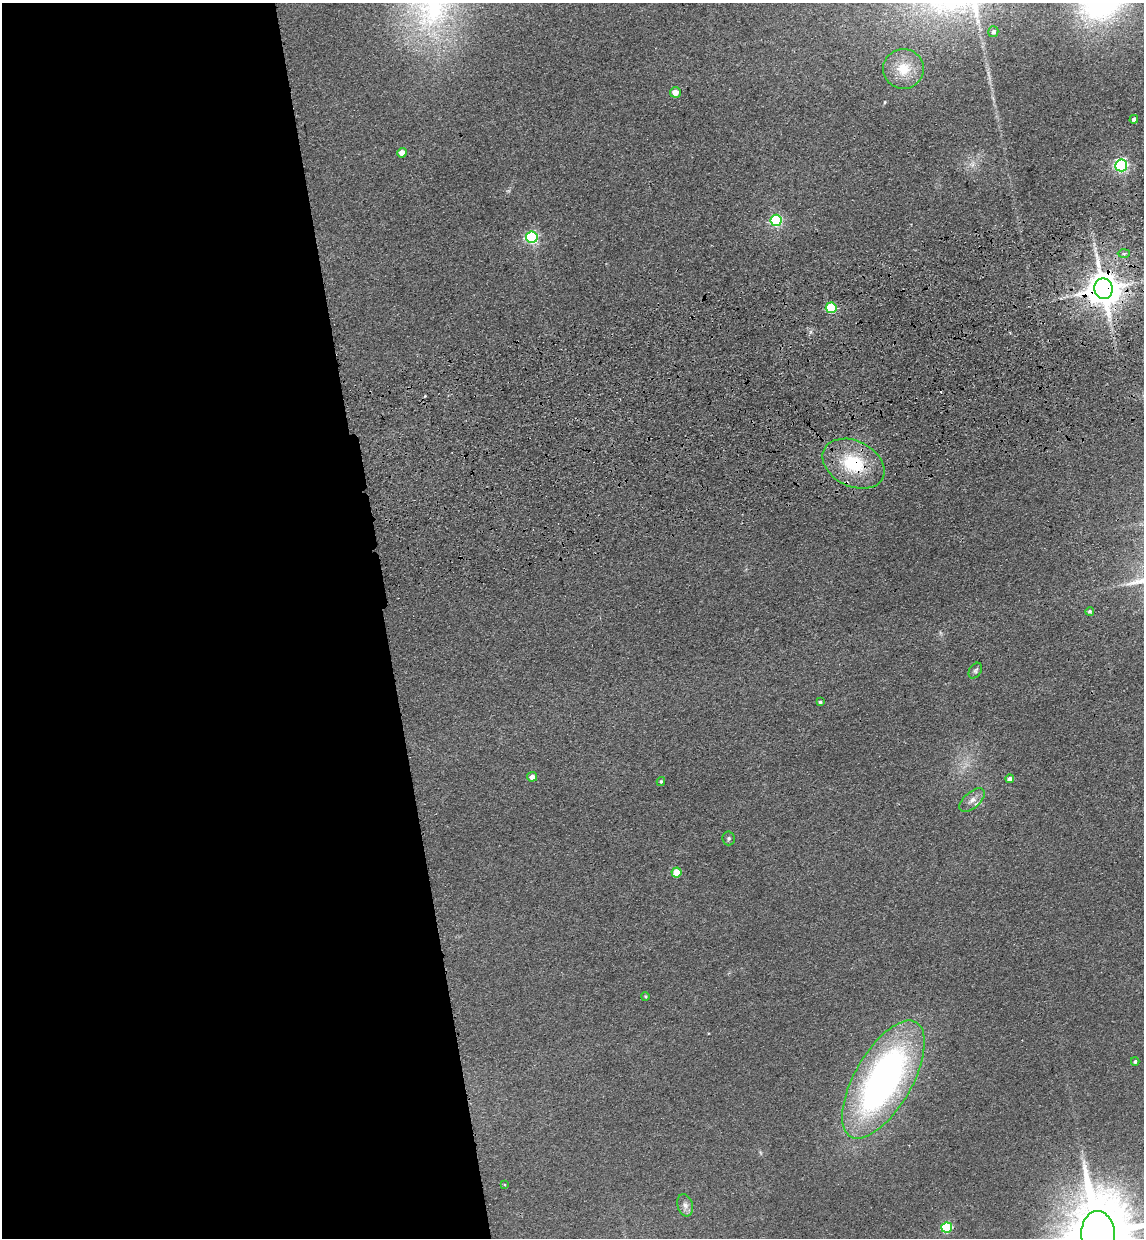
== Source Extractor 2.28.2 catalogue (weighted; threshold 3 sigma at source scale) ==
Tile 9 of 4 x 4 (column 1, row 3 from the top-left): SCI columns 176-1317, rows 1353-2588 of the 5030 x 5177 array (HDU 1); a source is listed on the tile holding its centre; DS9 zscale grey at full resolution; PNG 1146 x 1240 px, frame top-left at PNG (2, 3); each listed source drawn as its Kron ellipse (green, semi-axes under 4 px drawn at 4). Shown black and unused: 34% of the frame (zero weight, under 3 of 4 exposures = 6% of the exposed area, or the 3 px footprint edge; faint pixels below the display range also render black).
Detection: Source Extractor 2.28.2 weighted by HDU 2 'WHT'; one run over the whole footprint, this tile lists its part. Background 0.0889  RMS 0.0068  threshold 0.0306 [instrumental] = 3 sigma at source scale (4.5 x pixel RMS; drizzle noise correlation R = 1.50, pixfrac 1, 0.05/0.05 arcsec/px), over >= 5 px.
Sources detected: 31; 2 cosmic-ray / hot-pixel residue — neither listed nor drawn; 1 inside a brighter listed object's ellipse — not listed separately; the other 28 listed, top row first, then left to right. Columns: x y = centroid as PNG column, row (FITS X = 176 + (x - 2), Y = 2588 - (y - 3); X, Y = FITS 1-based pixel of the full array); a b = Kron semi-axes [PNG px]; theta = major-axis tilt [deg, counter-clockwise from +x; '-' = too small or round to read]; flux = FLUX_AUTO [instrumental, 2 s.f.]
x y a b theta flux
993 32 5 5 - 1.7
903 69 20 20 - 17
675 92 5 5 - 7.4
1134 119 4 4 - 2.1
402 153 5 4 - 8.7
1121 165 6 6 - 140
776 220 6 5 - 89
532 237 6 5 - 110
1124 254 6 4 2 1.1
1103 289 10 9 - 1700
831 308 5 5 - 50
853 464 33 22 -26 40
1090 611 4 4 - 1.2
975 671 8 5 59 1.7
820 702 4 3 - 0.98
532 777 5 4 - 4.2
1010 779 4 4 - 3.3
661 781 4 3 - 1
972 800 15 8 40 4.6
729 838 7 6 - 1.4
676 872 5 5 - 15
645 996 4 3 - 0.72
1135 1061 4 3 - 1.2
883 1079 66 28 60 300
505 1184 3 3 - 0.72
685 1205 11 7 -73 3.3
947 1228 5 5 - 51
1098 1235 24 17 -86 8800
Overlapping masked pixels (flux is a lower limit): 2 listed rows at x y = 1103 289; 853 464
Isophote crosses this tile's border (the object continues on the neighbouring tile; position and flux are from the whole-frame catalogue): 1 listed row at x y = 1098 1235